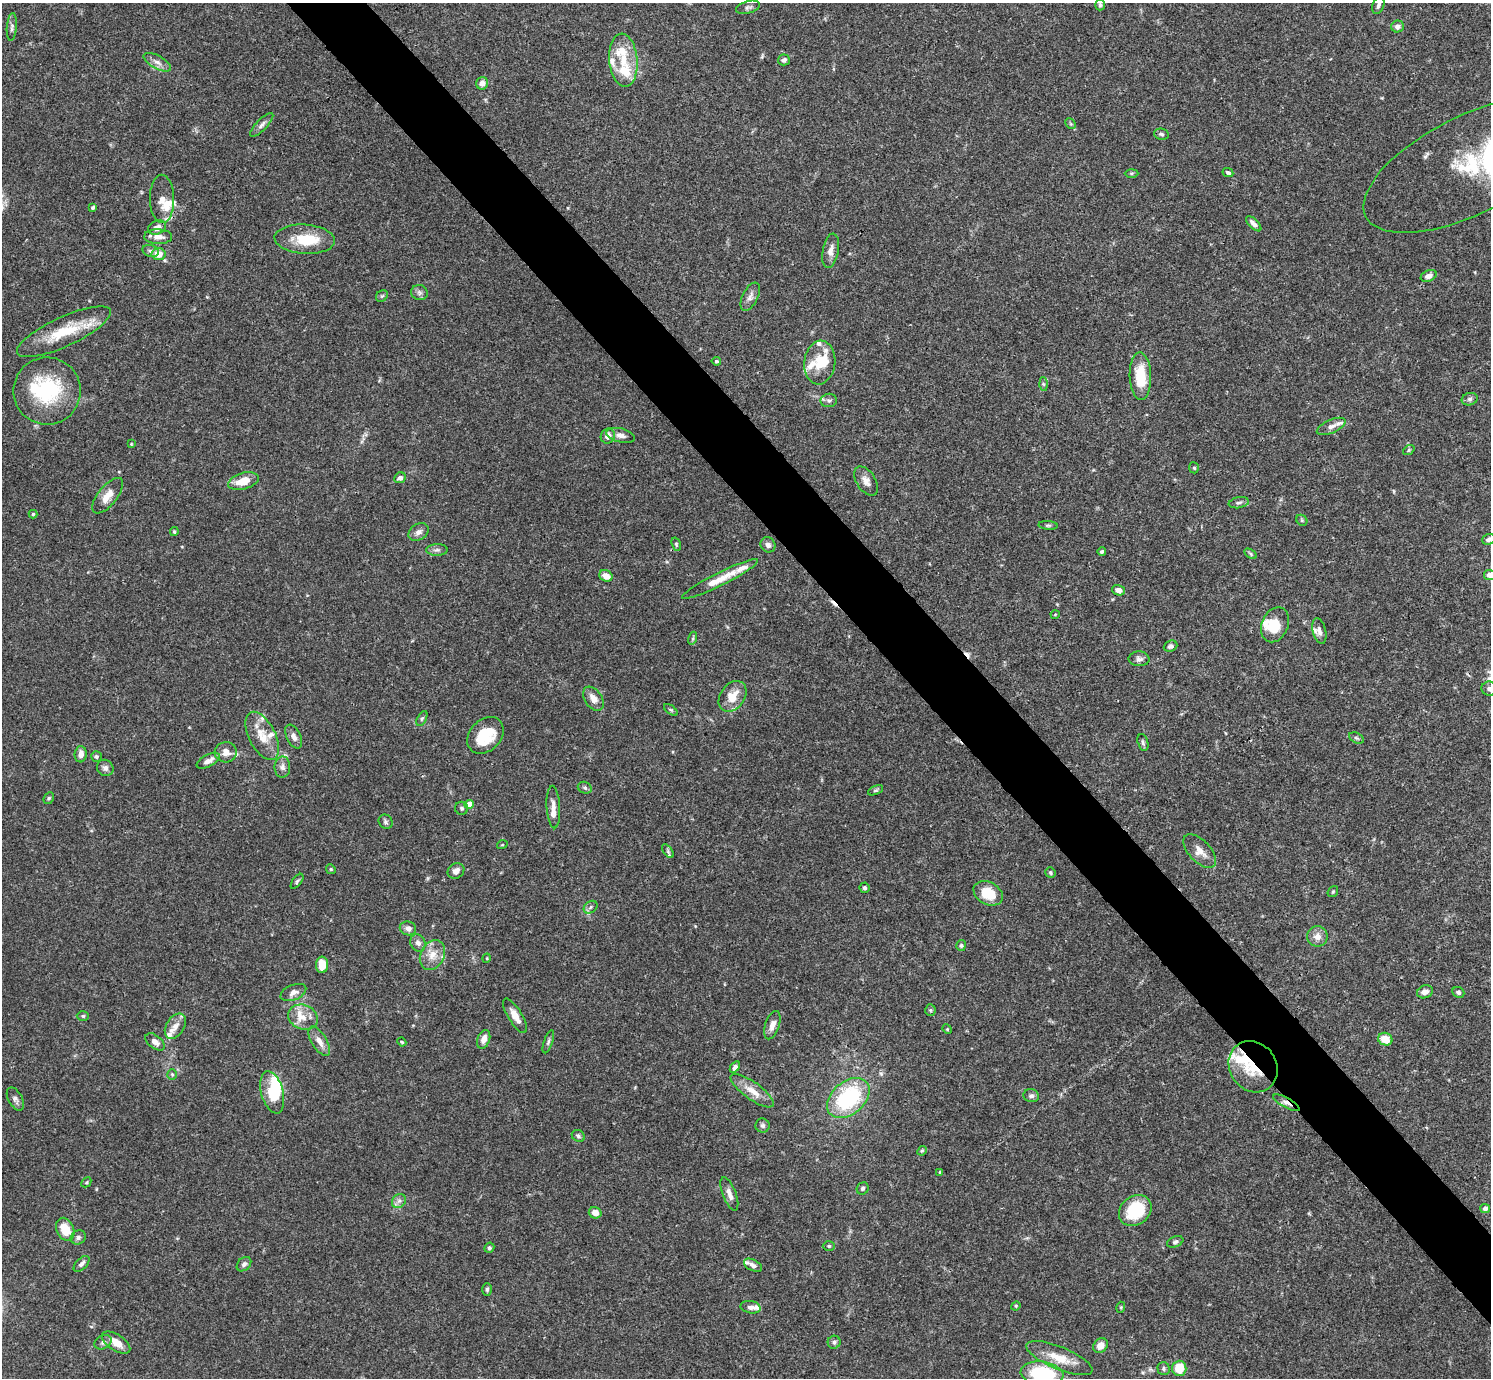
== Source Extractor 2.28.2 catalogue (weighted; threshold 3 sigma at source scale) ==
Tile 6 of 4 x 4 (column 2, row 2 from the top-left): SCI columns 1491-2979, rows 2909-4284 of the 5961 x 5958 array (HDU 1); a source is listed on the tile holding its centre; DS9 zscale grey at full resolution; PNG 1493 x 1380 px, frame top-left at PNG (2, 3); each listed source drawn as its Kron ellipse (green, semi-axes under 4 px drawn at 4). Shown black and unused: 5% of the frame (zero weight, under 3 of 4 exposures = <1% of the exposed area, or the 3 px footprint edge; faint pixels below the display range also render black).
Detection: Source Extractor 2.28.2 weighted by HDU 2 'WHT'; one run over the whole footprint, this tile lists its part. Background 0.0692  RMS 0.0032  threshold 0.0144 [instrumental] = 3 sigma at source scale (4.5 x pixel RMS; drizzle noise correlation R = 1.50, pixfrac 1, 0.05/0.05 arcsec/px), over >= 5 px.
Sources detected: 197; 3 inside a brighter object's white glare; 2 cosmic-ray / hot-pixel residue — neither listed nor drawn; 27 inside a brighter listed object's ellipse — not listed separately; the other 165 listed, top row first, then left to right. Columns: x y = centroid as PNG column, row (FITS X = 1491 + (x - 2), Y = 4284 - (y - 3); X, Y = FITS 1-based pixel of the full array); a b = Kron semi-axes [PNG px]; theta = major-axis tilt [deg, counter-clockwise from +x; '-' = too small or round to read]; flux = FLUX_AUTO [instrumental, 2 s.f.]
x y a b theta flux
1100 5 5 4 - 0.62
1378 5 9 5 69 1.1
748 7 12 6 16 0.92
1397 26 6 6 - 1.3
12 27 14 5 85 1
623 60 27 14 -85 7.7
784 60 6 5 - 1
157 62 15 6 -29 1.9
482 83 6 6 - 1.8
1071 124 6 4 -45 0.43
262 125 16 5 46 1.3
1161 134 7 5 -12 0.69
1469 165 116 49 27 49
1228 172 5 4 - 0.56
1132 173 7 4 0 0.42
162 199 24 12 -89 3.6
93 207 4 3 - 0.5
1254 224 10 4 -44 1.5
157 227 9 6 23 2.1
158 237 14 7 -2 2.6
305 239 30 14 -4 10
151 251 8 6 -17 0.86
831 251 17 8 79 2.2
158 254 7 6 - 4.1
1429 276 8 5 23 1.8
419 293 8 7 - 0.95
382 296 6 5 - 0.49
750 297 15 7 64 1.7
64 332 51 15 25 14
716 361 4 4 - 0.44
820 362 22 15 84 7.3
1140 376 24 10 -88 9.7
1043 384 6 4 -88 0.55
47 391 33 33 - 25
1470 399 8 6 16 0.84
829 400 8 6 8 0.96
1331 426 15 6 23 1.6
621 435 14 7 -13 1.8
608 436 7 7 - 2.3
131 444 4 3 - 0.27
1409 450 6 4 38 0.45
1194 468 5 5 - 0.5
400 478 6 5 - 1.2
243 481 15 8 15 5.5
866 481 16 9 -56 2.3
108 496 21 9 51 3.8
1239 503 10 5 10 0.89
33 514 4 4 - 0.44
1302 520 6 5 - 0.49
1048 525 9 4 -4 0.56
174 532 4 3 - 0.45
418 532 11 7 33 1.7
1489 539 7 5 22 1
676 544 7 4 -72 0.43
768 545 8 7 - 1.2
437 550 11 6 0 1.1
1102 552 4 3 - 0.71
1251 554 7 4 -33 0.47
1489 575 5 5 - 1.1
606 576 7 5 -29 2.9
720 579 42 6 26 5.7
1118 590 6 5 - 2
1055 615 4 3 - 0.25
1275 625 18 13 66 7.1
1319 631 13 6 -77 1.6
693 638 7 4 72 0.55
1170 646 7 5 23 0.72
1139 659 10 7 -3 1.2
1489 689 8 7 - 1.3
733 696 17 12 53 5.5
593 699 13 8 -56 3
671 710 8 4 -35 0.49
422 718 8 4 62 0.54
485 735 21 15 46 11
262 736 26 13 -63 6
294 736 13 7 -64 1.7
1356 738 8 5 -26 0.57
1143 742 9 5 -74 0.7
226 752 11 10 - 2.5
81 754 8 6 86 2.2
96 757 5 5 - 0.61
208 761 12 6 28 1.8
282 767 10 8 89 1.4
105 768 8 8 - 1.3
585 788 7 5 -24 0.67
876 790 8 4 26 0.55
49 798 6 5 - 0.51
469 804 5 4 - 4.5
553 807 21 6 -86 2.3
462 808 6 6 - 0.67
386 822 7 6 - 0.77
502 845 5 3 - 0.28
668 851 8 4 -54 0.61
1200 851 21 11 -47 3.2
331 869 5 4 - 0.38
456 871 9 7 32 1.6
1050 872 5 5 - 0.54
297 881 9 4 53 0.61
865 888 5 5 - 0.85
1333 891 6 4 53 0.39
988 893 15 11 -30 8.4
591 907 7 5 37 0.76
408 928 8 7 - 1.8
1317 936 10 10 - 2.5
418 943 9 7 -66 1.5
961 945 5 5 - 0.56
432 955 16 11 61 3.9
487 958 5 3 - 0.29
322 965 8 6 -89 5.9
293 992 13 7 22 1.8
1425 992 8 6 22 1.9
1458 992 6 5 - 0.73
930 1010 5 5 - 0.47
83 1016 6 5 - 0.54
515 1016 20 7 -59 3.5
303 1017 15 12 -25 3.6
772 1025 15 7 71 2.3
175 1026 14 9 57 2.5
947 1029 5 4 - 0.33
484 1039 9 6 70 2.2
1385 1039 7 6 - 4.8
319 1041 16 7 -58 2.7
155 1042 11 6 -39 1.7
402 1042 4 3 - 0.35
548 1042 12 4 71 0.75
735 1067 6 4 56 0.98
1253 1067 27 23 -54 12
172 1074 5 4 - 0.45
752 1091 26 8 -35 4.5
272 1092 22 11 -75 11
1031 1096 8 6 -12 0.92
848 1098 24 16 40 30
15 1099 13 7 -61 1.3
1286 1103 15 5 -29 1.6
762 1126 7 7 - 0.88
578 1136 7 5 -35 0.69
922 1151 5 4 - 0.39
940 1172 4 4 - 0.32
86 1182 5 3 - 0.36
863 1188 6 5 - 0.58
729 1194 18 6 -69 2.1
399 1201 8 6 43 1.2
1485 1208 5 4 - 1.3
1135 1210 17 14 38 15
595 1213 6 5 - 2.4
65 1229 12 8 -66 5.6
78 1237 8 6 31 0.95
1175 1242 8 5 22 0.74
829 1246 6 5 - 0.55
489 1248 5 4 - 0.6
81 1264 10 5 45 1.1
244 1264 8 6 45 0.91
753 1265 10 5 -27 1.1
487 1289 6 4 -90 0.6
1016 1306 5 4 - 0.37
751 1307 10 6 -11 1.3
1121 1307 5 3 - 0.35
103 1342 9 6 28 1.1
834 1342 6 6 - 0.7
116 1343 16 8 -33 4
1100 1345 8 6 47 2.5
1059 1358 35 11 -22 6.7
1179 1368 7 7 - 6.7
1164 1369 6 6 - 0.63
1042 1374 21 12 -7 24
Overlapping masked pixels (flux is a lower limit): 2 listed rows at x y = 1253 1067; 1286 1103
Isophote crosses this tile's border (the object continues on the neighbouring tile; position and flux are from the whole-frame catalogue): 5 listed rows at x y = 1469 165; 1489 539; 1489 575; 1489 689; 1042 1374